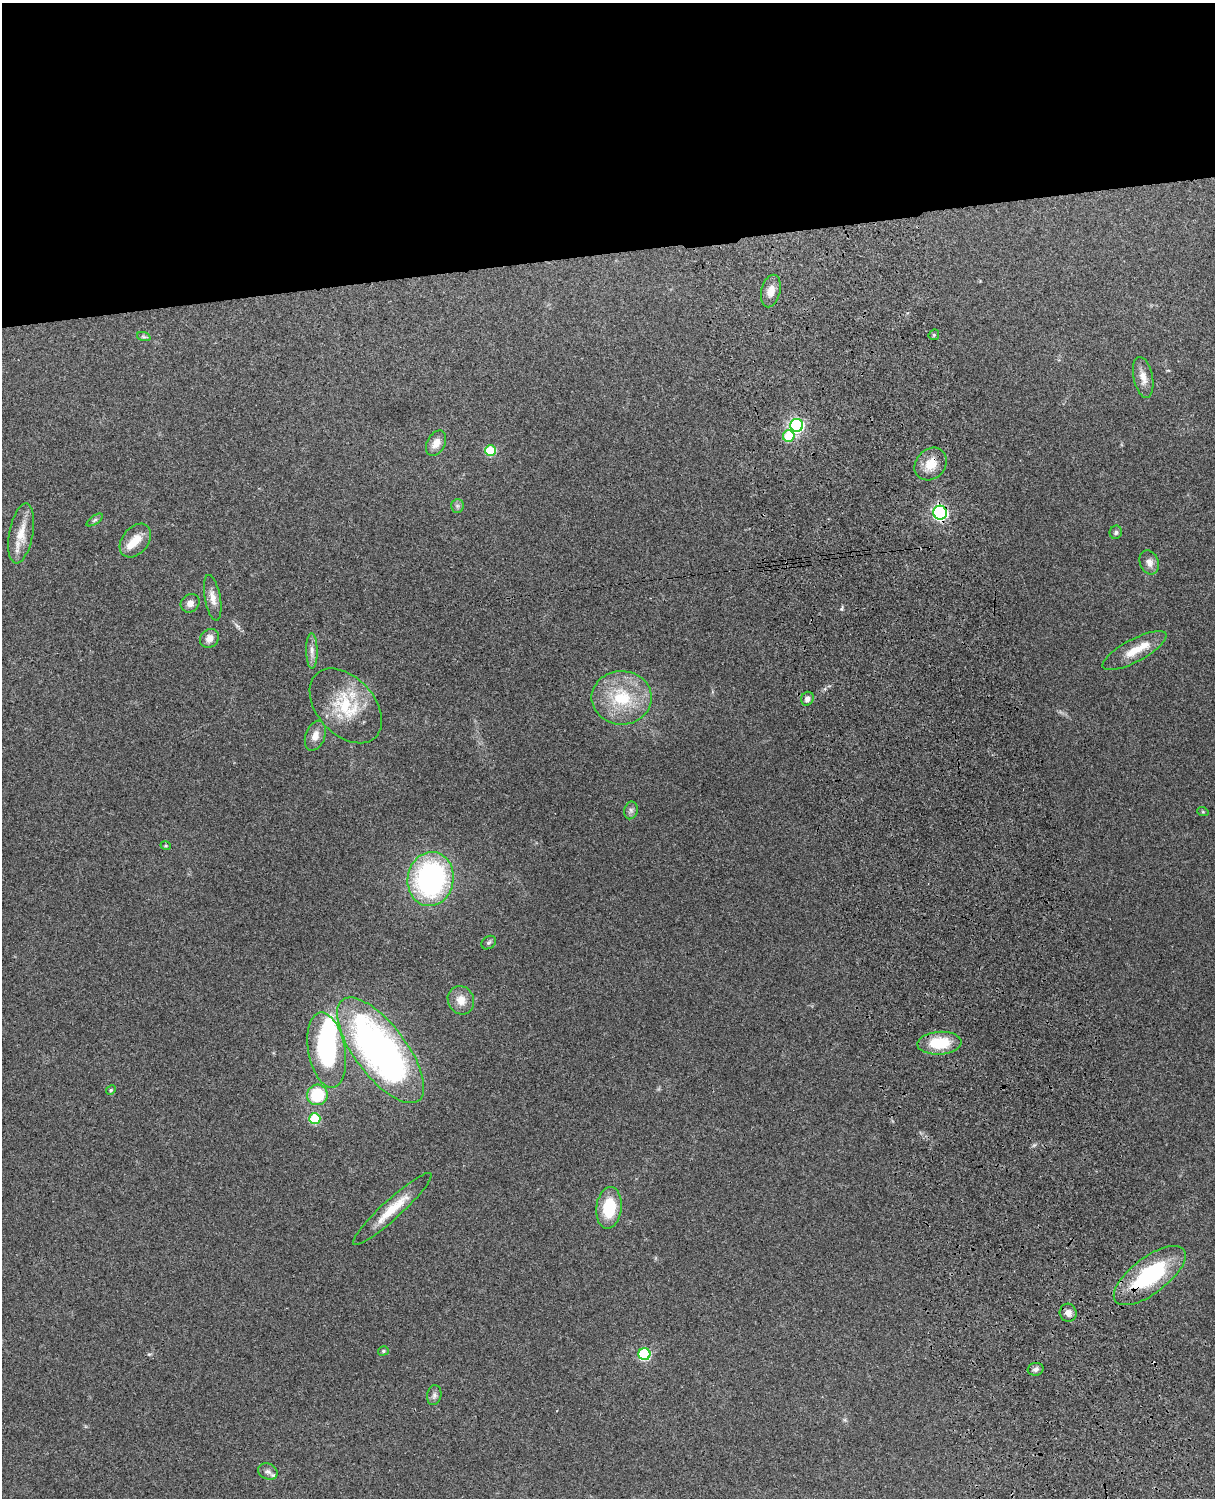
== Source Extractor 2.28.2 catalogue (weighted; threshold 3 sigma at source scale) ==
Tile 2 of 4 x 3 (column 2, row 1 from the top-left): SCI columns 1331-2543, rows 3156-4651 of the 5089 x 4928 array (HDU 1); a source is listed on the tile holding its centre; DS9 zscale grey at full resolution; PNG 1217 x 1500 px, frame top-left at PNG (2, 3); each listed source drawn as its Kron ellipse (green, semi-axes under 4 px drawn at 4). Shown black and unused: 17% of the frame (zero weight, under 3 of 4 exposures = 6% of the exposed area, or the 3 px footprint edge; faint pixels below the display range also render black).
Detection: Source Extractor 2.28.2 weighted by HDU 2 'WHT'; one run over the whole footprint, this tile lists its part. Background 0.29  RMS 0.0094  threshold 0.0423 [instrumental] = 3 sigma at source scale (4.5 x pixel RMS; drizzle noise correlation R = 1.50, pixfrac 1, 0.05/0.05 arcsec/px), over >= 5 px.
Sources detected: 49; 1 inside a brighter object's white glare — neither listed nor drawn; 2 inside a brighter listed object's ellipse — not listed separately; the other 46 listed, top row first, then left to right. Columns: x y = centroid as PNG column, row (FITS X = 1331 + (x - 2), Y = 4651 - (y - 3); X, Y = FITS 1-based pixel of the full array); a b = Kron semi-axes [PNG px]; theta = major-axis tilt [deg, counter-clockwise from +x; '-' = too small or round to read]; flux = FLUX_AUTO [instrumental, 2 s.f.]
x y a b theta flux
771 291 16 9 76 8.6
934 335 5 5 - 1.4
144 337 7 4 -18 1.8
1143 377 21 9 -78 9
797 425 6 6 - 190
789 436 6 5 - 39
436 443 13 9 61 7.7
490 451 5 5 - 47
931 464 18 14 47 16
457 506 6 6 - 2.3
940 513 7 7 - 210
95 520 9 4 34 1.8
1116 532 7 6 - 2.5
21 533 30 12 79 18
135 541 19 13 51 15
1149 562 12 9 -71 6.3
213 598 23 8 -80 8.2
190 603 10 9 - 5.7
209 638 10 8 44 6.4
312 651 18 5 -89 5.7
1135 651 35 11 28 19
622 698 30 26 -1 51
807 699 7 6 - 3.9
346 706 43 28 -47 52
315 736 15 9 70 8.7
631 810 9 6 77 3
1203 812 6 3 -18 0.96
166 846 5 3 - 0.88
431 879 27 23 81 190
489 943 8 6 38 1.9
461 1000 14 13 - 11
939 1043 22 11 4 33
327 1050 38 18 -80 100
380 1050 63 26 -53 390
111 1090 5 4 - 1
317 1095 10 10 - 35
315 1119 5 5 - 44
609 1208 21 12 83 36
392 1209 52 9 42 26
1150 1276 43 18 37 86
1068 1313 9 8 - 5.5
383 1351 5 4 - 1.7
644 1354 6 6 - 89
1035 1369 8 6 13 3.1
434 1395 10 7 80 3.2
268 1472 10 8 -26 4.1
Overlapping masked pixels (flux is a lower limit): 3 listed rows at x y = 931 464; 940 513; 1150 1276